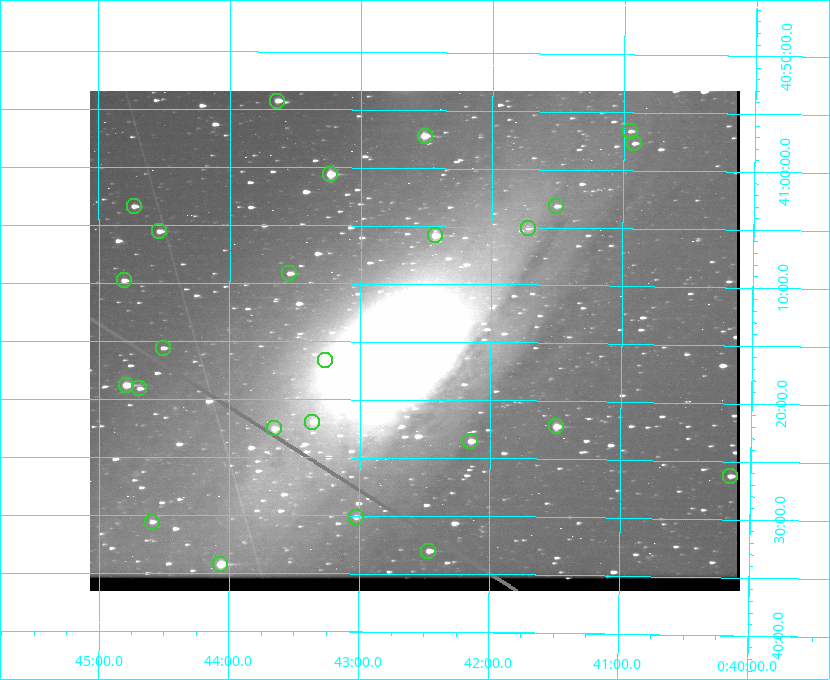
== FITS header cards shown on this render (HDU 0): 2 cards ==
NAXIS1  =                  650
NAXIS2  =                  500

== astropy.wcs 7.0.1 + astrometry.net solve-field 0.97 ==
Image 650 x 500 px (HDU 0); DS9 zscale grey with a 90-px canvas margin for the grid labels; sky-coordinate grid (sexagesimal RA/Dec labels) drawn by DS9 from the SOLVED WCS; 25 Tycho-2 reference stars matched to detected sources circled (green)
Header WCS: none
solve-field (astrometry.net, Tycho-2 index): SOLVED blind (the file carries no WCS)
Solved WCS: RA---TAN-SIP/DEC--TAN-SIP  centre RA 00:42:35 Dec +41:15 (10.65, +41.25 deg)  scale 5.18 arcsec/px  FOV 56.1' x 43.1'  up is +180 deg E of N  parity flipped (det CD > 0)
(file carries no celestial WCS; the grid is the blind solution)
Tycho-2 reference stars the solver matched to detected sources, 25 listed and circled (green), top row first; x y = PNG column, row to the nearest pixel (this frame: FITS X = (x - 90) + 1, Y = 500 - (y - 91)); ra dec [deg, ICRS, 3 dp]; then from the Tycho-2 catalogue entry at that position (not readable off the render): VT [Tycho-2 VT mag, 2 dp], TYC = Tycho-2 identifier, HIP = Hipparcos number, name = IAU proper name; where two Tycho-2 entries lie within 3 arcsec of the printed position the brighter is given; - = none
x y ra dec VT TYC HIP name
277 101 10.910 +40.904 10.39 2801-1024-1 - -
630 131 10.238 +40.944 11.79 2801-2058-1 - -
425 136 10.629 +40.954 9.37 2801-2009-1 3333 -
634 143 10.230 +40.961 11.47 2801-2047-1 - -
330 174 10.809 +41.009 9.29 2801-2078-1 - -
134 206 11.183 +41.057 10.65 2801-1540-1 - -
556 206 10.377 +41.053 11.36 2801-2079-1 - -
528 228 10.431 +41.085 11.65 2801-2062-1 - -
159 231 11.135 +41.093 10.71 2801-1503-1 - -
435 235 10.609 +41.097 10.73 2801-2063-1 - -
289 273 10.886 +41.153 10.99 2801-2037-1 - -
124 280 11.202 +41.163 10.95 2801-1544-1 - -
163 348 11.127 +41.260 11.28 2805-390-1 - -
325 360 10.818 +41.276 11.21 2805-2125-1 - -
126 385 11.198 +41.314 9.30 2805-117-1 - -
139 388 11.172 +41.318 11.25 2805-108-1 - -
312 422 10.841 +41.366 11.19 2805-2131-1 - -
556 426 10.374 +41.370 10.16 2805-213-1 - -
274 428 10.914 +41.376 10.74 2805-2142-1 - -
470 441 10.538 +41.392 10.59 2805-2135-1 - -
730 476 10.038 +41.438 10.94 2805-517-1 - -
356 517 10.757 +41.502 11.21 2805-2136-1 - -
152 522 11.148 +41.510 11.65 2805-2178-1 - -
428 551 10.616 +41.550 10.67 2805-2192-1 - -
220 564 11.016 +41.571 9.16 2805-2199-1 3447 -